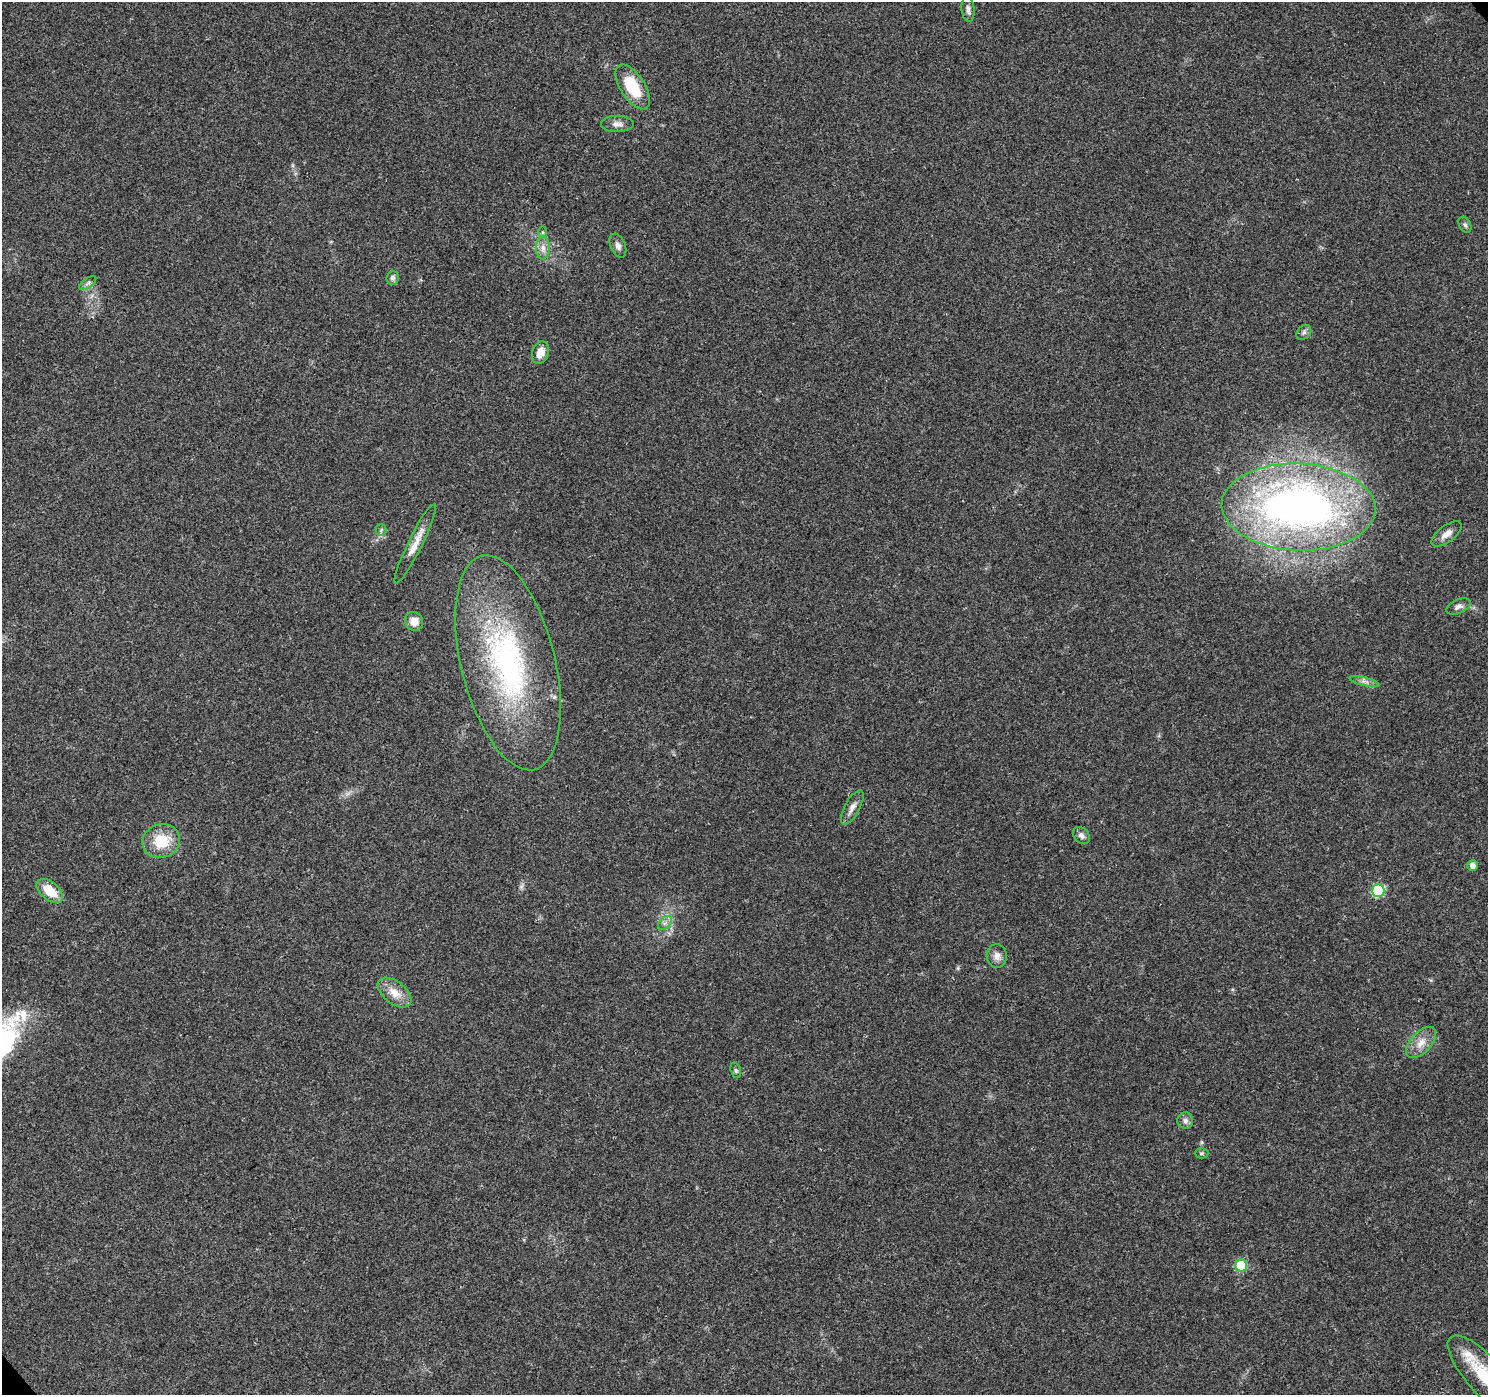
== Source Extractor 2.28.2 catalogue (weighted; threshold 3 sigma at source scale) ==
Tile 7 of 4 x 4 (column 3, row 2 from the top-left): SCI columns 3027-4512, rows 3024-4416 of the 6045 x 5985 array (HDU 1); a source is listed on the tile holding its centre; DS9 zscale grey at full resolution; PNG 1490 x 1397 px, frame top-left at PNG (2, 2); each listed source drawn as its Kron ellipse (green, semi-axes under 4 px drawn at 4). Shown black and unused: <1% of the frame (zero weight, under 3 of 4 exposures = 5% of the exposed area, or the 3 px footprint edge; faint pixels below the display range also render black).
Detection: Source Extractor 2.28.2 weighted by HDU 2 'WHT'; one run over the whole footprint, this tile lists its part. Background 0.0257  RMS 0.003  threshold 0.0135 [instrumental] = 3 sigma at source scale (4.5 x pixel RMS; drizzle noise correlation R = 1.50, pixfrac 1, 0.0396/0.0396 arcsec/px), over >= 5 px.
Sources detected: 35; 1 inside a brighter listed object's ellipse — not listed separately; the other 34 listed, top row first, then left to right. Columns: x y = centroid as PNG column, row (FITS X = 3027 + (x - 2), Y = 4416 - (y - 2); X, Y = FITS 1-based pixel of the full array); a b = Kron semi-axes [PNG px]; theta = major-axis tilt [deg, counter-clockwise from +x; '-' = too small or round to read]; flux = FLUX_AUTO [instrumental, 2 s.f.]
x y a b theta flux
968 9 12 6 -83 1.3
633 87 25 12 -58 11
617 124 16 8 1 1.8
1465 225 8 5 -59 0.76
543 232 6 4 -89 0.39
618 246 13 7 -67 1.4
543 248 11 7 90 1.8
393 278 7 6 - 0.96
88 283 10 4 35 0.82
1304 332 8 6 45 0.9
540 353 11 8 72 3.3
1299 507 77 43 -2 150
381 530 5 5 - 0.55
1447 534 18 8 37 2.6
415 543 44 7 64 4.5
1458 606 13 7 23 1.3
414 621 9 9 - 2.8
508 663 110 47 -76 76
1364 682 15 3 -14 1
852 807 19 7 61 2.1
1081 835 9 7 -47 1.3
161 841 19 16 16 9.1
1473 866 5 5 - 1.8
1378 890 6 6 - 25
50 891 15 9 -39 6.9
665 923 8 5 44 0.95
997 956 12 10 -88 2.1
394 993 19 11 -38 4.1
1421 1042 19 10 47 3.5
736 1070 8 5 -70 0.63
1185 1121 8 8 - 1.2
1201 1153 7 5 1 0.53
1241 1265 6 6 - 18
1485 1375 51 18 -48 17
Isophote crosses this tile's border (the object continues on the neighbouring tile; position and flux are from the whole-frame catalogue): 1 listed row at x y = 1485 1375